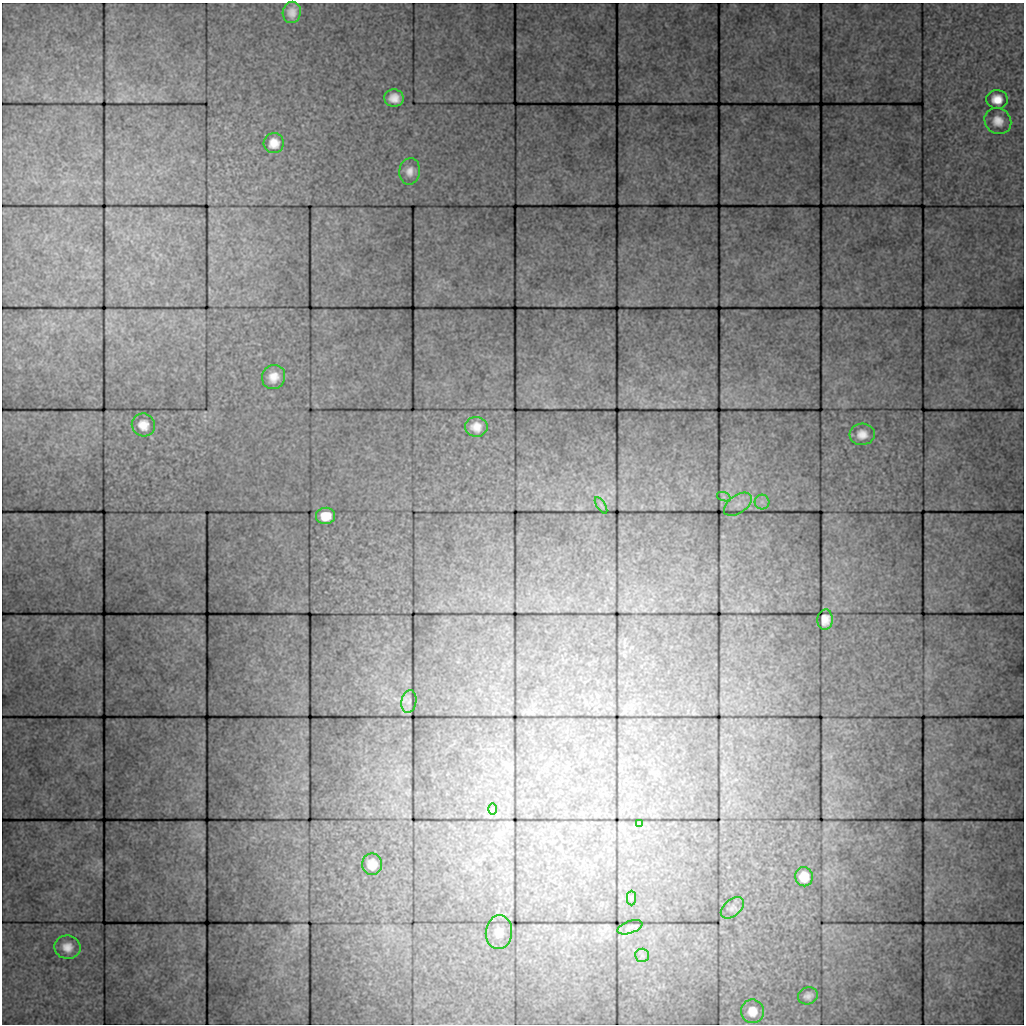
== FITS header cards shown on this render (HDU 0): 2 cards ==
NAXIS1  =                 1022 / length of data axis 1
NAXIS2  =                 1022 / length of data axis 2

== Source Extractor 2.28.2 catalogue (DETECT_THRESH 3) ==
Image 1022 x 1022 px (HDU 0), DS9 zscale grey, 1 PNG px = 1 image px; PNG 1026 x 1026 px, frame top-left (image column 1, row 1022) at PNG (2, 3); each listed source drawn as its Kron ellipse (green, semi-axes under 4 px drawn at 4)
Background 162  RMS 3.9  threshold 11.7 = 3 sigma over >= 5 px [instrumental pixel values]
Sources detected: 29; all 29 listed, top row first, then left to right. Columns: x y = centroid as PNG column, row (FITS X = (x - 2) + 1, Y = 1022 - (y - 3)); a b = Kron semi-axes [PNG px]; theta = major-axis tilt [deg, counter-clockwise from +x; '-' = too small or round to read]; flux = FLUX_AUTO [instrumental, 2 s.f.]
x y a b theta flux
292 12 11 9 77 2200
394 98 10 8 -6 2800
997 99 11 9 -7 3200
998 121 14 12 -42 3000
274 143 10 10 - 3000
410 171 13 10 81 2200
274 377 12 11 - 3100
143 425 12 11 - 2900
476 427 11 10 - 2700
862 434 12 10 6 2800
724 497 7 4 -18 530
762 502 7 7 - 1100
738 504 16 9 34 2100
601 505 9 3 -57 420
326 516 9 8 - 3700
825 620 10 7 86 1900
409 702 11 7 79 970
492 809 6 4 -89 310
639 823 3 2 - 150
372 864 11 10 - 2600
804 877 9 9 - 3000
631 898 7 4 89 560
732 908 13 8 40 1300
630 927 13 6 19 890
499 932 17 13 84 2700
67 947 13 12 - 3100
642 955 7 6 - 930
808 996 10 8 19 1200
752 1011 12 11 - 2900